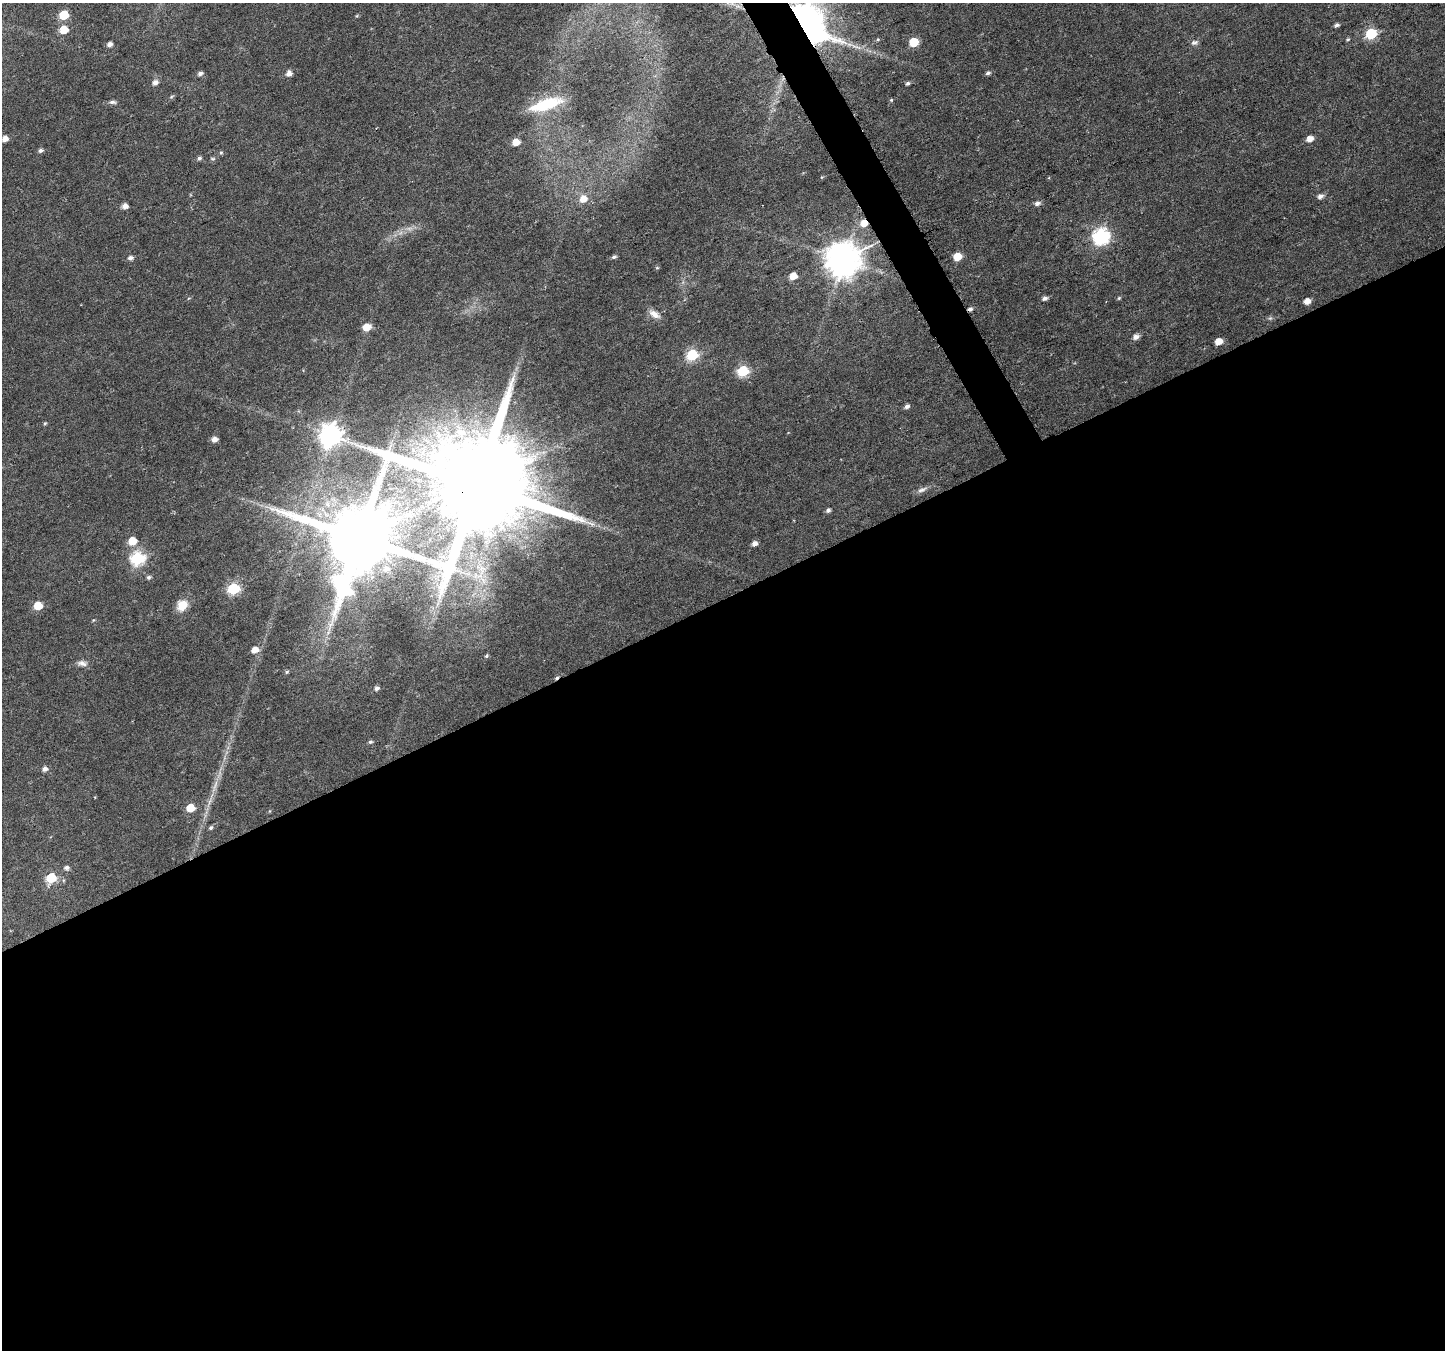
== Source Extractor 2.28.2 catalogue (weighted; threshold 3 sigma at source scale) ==
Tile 15 of 4 x 4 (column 3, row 4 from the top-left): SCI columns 2895-4337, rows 169-1516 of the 5792 x 5669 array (HDU 1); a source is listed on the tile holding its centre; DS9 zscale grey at full resolution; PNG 1447 x 1352 px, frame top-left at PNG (2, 3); no overlay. Shown black and unused: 57% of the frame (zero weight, under 5 of 9 exposures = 1% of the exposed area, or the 3 px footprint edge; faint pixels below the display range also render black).
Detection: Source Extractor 2.28.2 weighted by HDU 2 'WHT'; one run over the whole footprint, this tile lists its part. Background 0.0131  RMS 0.0021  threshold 0.0087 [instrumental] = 3 sigma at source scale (4.09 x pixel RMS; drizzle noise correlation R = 1.36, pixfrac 0.8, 0.0396/0.0396 arcsec/px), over >= 5 px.
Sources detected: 83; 1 too faint to see at this stretch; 1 inside a brighter object's white glare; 2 cosmic-ray / hot-pixel residue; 1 long thin detection or spike segment (spike, bleed or trail) — not listed; the other 78 listed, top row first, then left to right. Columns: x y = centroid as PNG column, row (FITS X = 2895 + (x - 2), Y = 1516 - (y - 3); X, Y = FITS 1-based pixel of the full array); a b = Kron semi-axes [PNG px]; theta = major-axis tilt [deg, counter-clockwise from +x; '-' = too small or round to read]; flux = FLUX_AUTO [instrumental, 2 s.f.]
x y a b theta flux
64 15 6 5 - 7.9
357 16 4 4 - 0.2
805 24 25 18 -52 310
1337 25 6 4 35 0.53
64 30 6 5 - 4.5
1371 33 6 6 - 17
878 39 5 4 - 0.23
1348 39 6 4 29 0.26
914 42 6 5 - 7.2
1194 43 10 7 8 0.66
109 44 5 5 - 0.91
289 73 6 5 - 1.3
988 73 6 5 - 0.48
200 74 6 5 - 0.7
155 82 7 5 31 1
908 83 4 4 - 0.5
171 97 6 4 45 0.3
891 100 5 4 - 0.22
112 102 10 5 -4 0.55
546 104 38 12 17 8.9
1310 138 6 5 - 1.7
5 139 5 5 - 1.5
516 142 5 5 - 3
40 150 6 4 22 0.57
221 153 6 4 68 0.3
199 158 6 5 - 0.5
213 159 7 5 -1 0.35
1320 196 6 6 - 0.93
583 199 8 7 - 2.3
1037 203 7 5 15 0.86
125 206 5 5 - 1.3
863 223 6 6 - 2.4
1101 236 7 7 - 53
957 256 6 5 - 4.8
614 257 6 4 19 0.43
130 258 6 5 - 0.72
843 259 11 10 - 480
657 268 5 4 - 0.25
793 276 5 5 - 2.8
1045 298 6 5 - 0.72
1119 298 5 5 - 0.27
1307 301 6 5 - 1.7
654 314 16 8 -34 1.6
1270 318 6 6 - 0.38
366 327 6 5 - 3.4
1136 337 7 6 - 1.1
1219 341 6 5 - 2.6
692 355 6 6 - 21
743 371 6 6 - 17
907 406 6 4 28 0.67
45 423 5 4 - 0.28
330 435 8 8 - 140
214 439 6 5 - 1.3
477 485 48 26 27 6900
922 490 15 6 21 0.93
828 510 5 4 - 0.59
360 538 16 13 29 2800
132 541 6 6 - 4.2
754 543 5 5 - 1.1
137 558 7 6 - 32
386 569 8 7 - 1.3
149 577 5 5 - 0.47
233 589 6 6 - 21
182 605 14 12 55 2.9
38 606 6 5 - 4.7
93 620 5 4 - 0.21
255 650 6 5 - 2
486 656 6 5 - 0.33
82 663 14 7 -10 1.1
287 672 5 4 - 0.3
376 688 6 5 - 0.69
370 742 5 4 - 0.39
45 769 6 5 - 0.98
215 786 25 5 72 2.2
190 808 6 5 - 5.4
211 828 5 4 - 0.41
66 867 6 5 - 0.66
51 878 6 6 - 11
Overlapping masked pixels (flux is a lower limit): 3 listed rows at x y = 805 24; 863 223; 477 485
Isophote crosses this tile's border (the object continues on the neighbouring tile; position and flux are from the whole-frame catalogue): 1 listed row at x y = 805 24